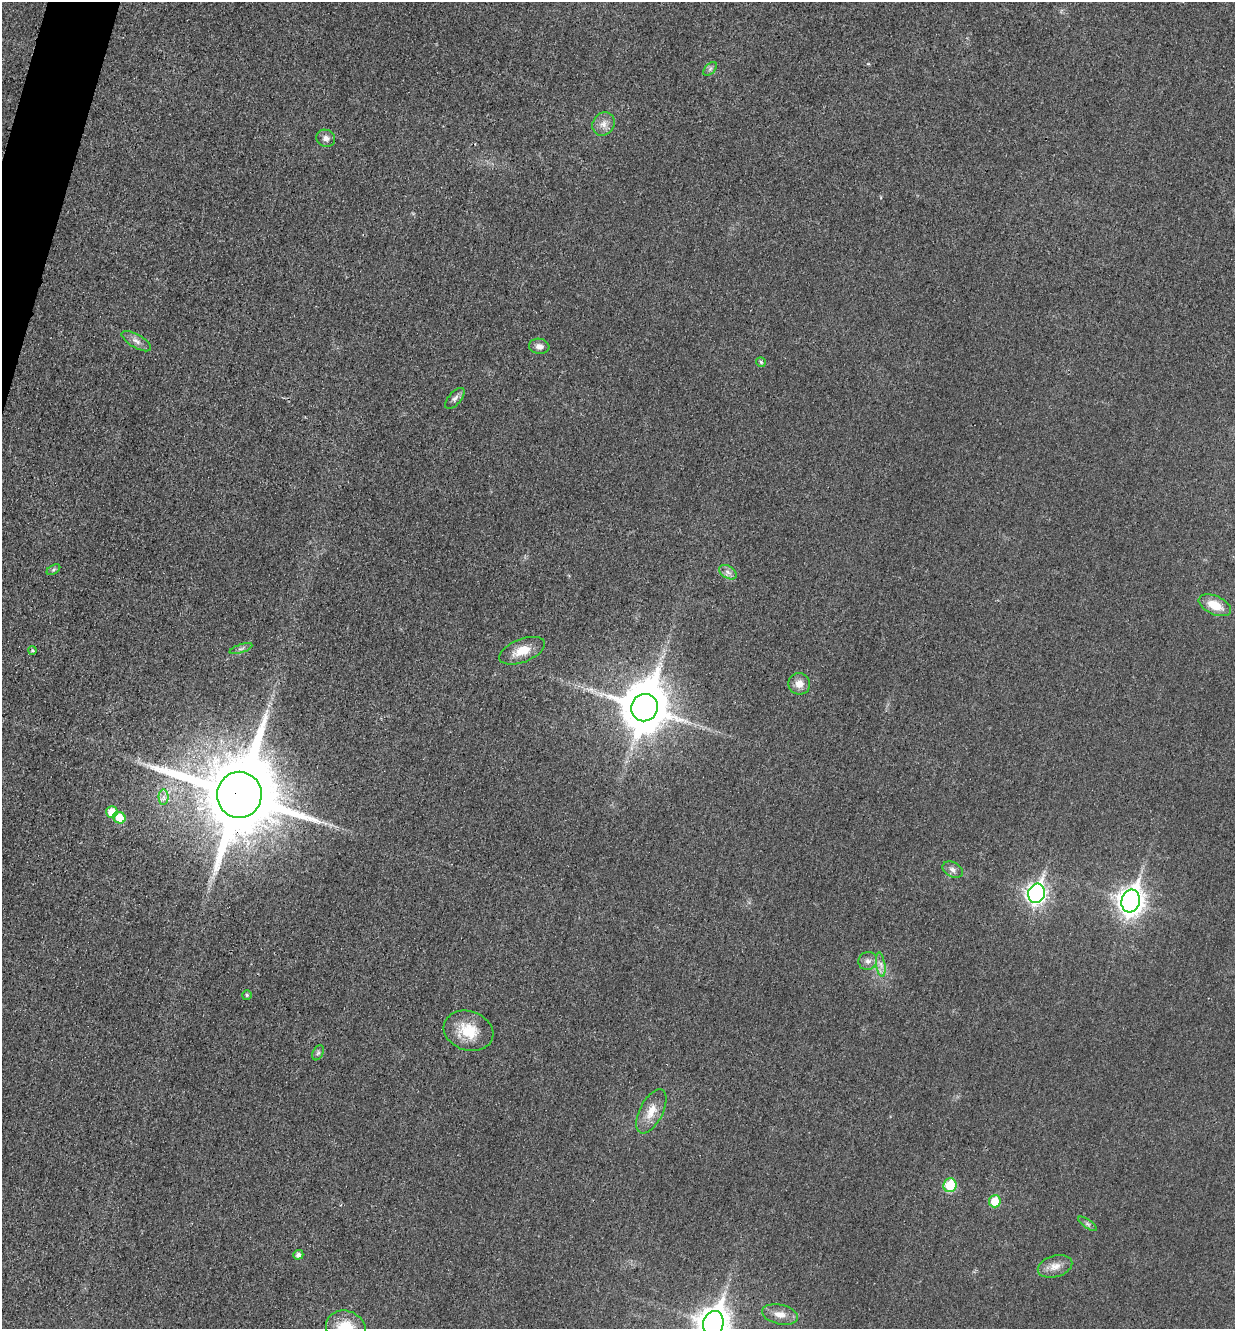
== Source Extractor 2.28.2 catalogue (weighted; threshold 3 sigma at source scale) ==
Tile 11 of 4 x 4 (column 3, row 3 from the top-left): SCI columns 2618-3850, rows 1346-2672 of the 5360 x 5349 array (HDU 1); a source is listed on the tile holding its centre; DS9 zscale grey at full resolution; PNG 1237 x 1331 px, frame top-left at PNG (2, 2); each listed source drawn as its Kron ellipse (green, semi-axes under 4 px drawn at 4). Shown black and unused: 1% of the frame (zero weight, under 3 of 4 exposures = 2% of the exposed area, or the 3 px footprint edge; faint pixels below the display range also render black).
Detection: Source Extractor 2.28.2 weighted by HDU 2 'WHT'; one run over the whole footprint, this tile lists its part. Background 0.0259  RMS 0.0063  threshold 0.0282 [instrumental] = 3 sigma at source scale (4.5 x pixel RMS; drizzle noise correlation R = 1.50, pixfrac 1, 0.05/0.05 arcsec/px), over >= 5 px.
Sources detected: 37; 1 inside a brighter object's white glare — neither listed nor drawn; the other 36 listed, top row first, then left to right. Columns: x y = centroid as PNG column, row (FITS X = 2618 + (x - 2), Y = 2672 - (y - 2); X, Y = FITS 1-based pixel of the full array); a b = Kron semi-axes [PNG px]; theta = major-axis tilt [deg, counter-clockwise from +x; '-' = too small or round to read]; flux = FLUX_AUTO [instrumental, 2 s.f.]
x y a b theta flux
710 69 8 5 45 1.7
604 124 12 10 53 4.9
326 138 9 8 - 3.2
136 341 16 7 -30 3.9
539 346 10 7 -8 3.5
761 362 5 5 - 0.93
455 398 13 6 49 2.6
53 570 7 4 31 1.3
728 572 9 6 -31 2.6
1215 605 17 9 -25 12
241 649 12 3 18 1.3
33 650 4 4 - 0.84
522 651 24 11 21 11
799 684 11 10 - 6
644 708 14 13 - 2700
239 795 23 22 - 8900
164 797 7 5 -89 2.2
112 812 6 5 - 12
119 818 6 5 - 13
953 870 11 7 -28 3
1037 893 10 8 72 270
1131 901 11 9 74 580
868 961 9 9 - 3.1
881 965 12 4 -81 2.7
247 995 5 5 - 0.95
468 1031 25 19 -18 19
318 1053 8 5 64 1.4
651 1111 24 11 63 10
950 1185 7 6 - 25
995 1201 6 6 - 16
1087 1224 11 3 -35 1.2
298 1255 5 4 - 2.5
1055 1266 18 10 16 6.6
780 1314 18 9 -12 6.5
713 1323 13 10 75 940
346 1328 20 17 -25 22
Overlapping masked pixels (flux is a lower limit): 1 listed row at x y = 239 795
Isophote crosses this tile's border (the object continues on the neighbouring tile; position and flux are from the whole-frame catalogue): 2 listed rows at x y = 713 1323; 346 1328